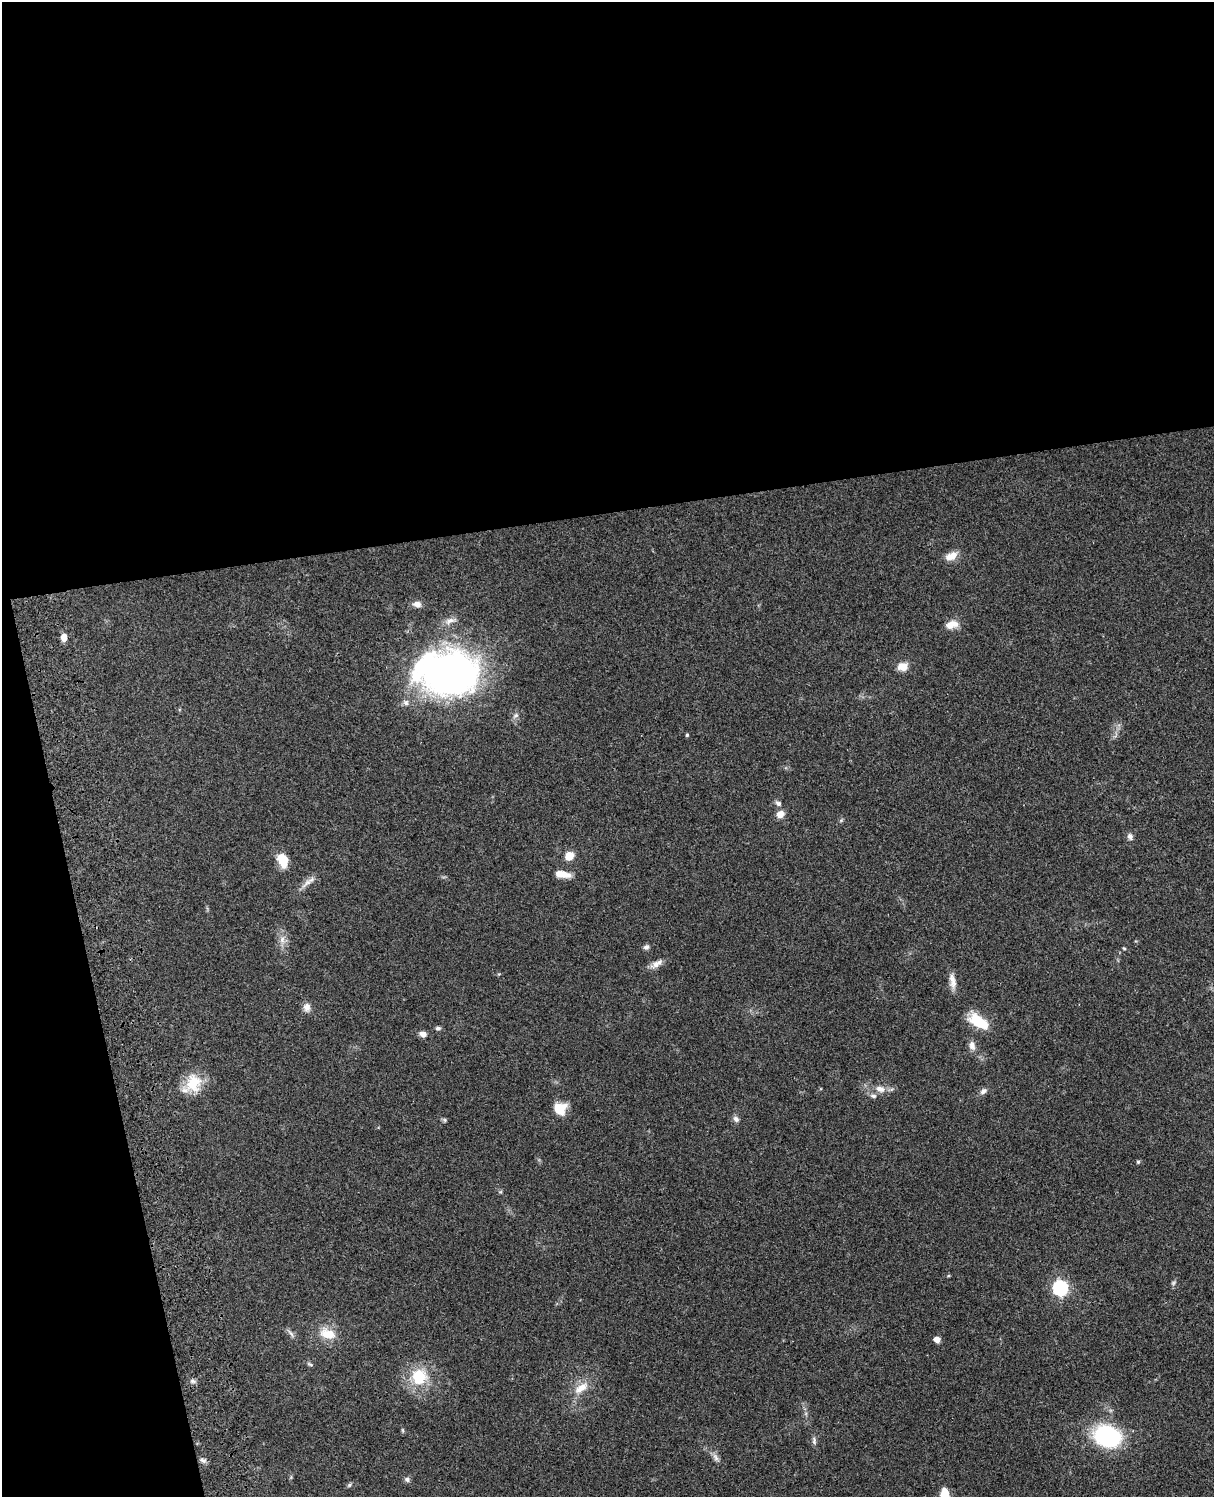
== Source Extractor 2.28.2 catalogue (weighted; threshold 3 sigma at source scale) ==
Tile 1 of 4 x 3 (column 1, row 1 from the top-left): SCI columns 121-1332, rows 3268-4762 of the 5086 x 4926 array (HDU 1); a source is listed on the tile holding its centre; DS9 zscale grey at full resolution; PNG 1216 x 1499 px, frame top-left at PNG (2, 2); no overlay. Shown black and unused: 39% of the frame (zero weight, under 3 of 4 exposures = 6% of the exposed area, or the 3 px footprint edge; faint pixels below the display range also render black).
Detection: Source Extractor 2.28.2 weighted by HDU 2 'WHT'; one run over the whole footprint, this tile lists its part. Background 0.0961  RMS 0.0063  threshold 0.0282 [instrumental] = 3 sigma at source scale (4.5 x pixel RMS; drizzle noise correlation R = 1.50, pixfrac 1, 0.05/0.05 arcsec/px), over >= 5 px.
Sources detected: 52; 1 too faint to see at this stretch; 1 inside a brighter object's white glare — not listed; the other 50 listed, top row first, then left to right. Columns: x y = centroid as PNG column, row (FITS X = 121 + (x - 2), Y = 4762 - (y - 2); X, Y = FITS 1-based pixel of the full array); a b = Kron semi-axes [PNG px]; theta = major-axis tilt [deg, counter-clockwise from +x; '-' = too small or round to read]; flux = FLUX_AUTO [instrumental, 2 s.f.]
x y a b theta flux
951 556 15 8 23 6.8
417 604 10 7 -12 3.5
450 621 18 7 16 4.2
952 624 16 9 17 6.3
64 637 7 6 - 5.1
903 667 13 10 4 5.8
448 673 55 39 -2 300
406 702 8 7 - 2.2
687 735 4 4 - 0.72
778 803 9 6 -33 1.9
780 814 8 7 - 5.4
1130 836 9 7 -66 2.1
569 856 10 8 45 6.8
283 862 12 11 - 9.4
562 874 19 7 -9 6.9
307 883 19 6 39 4.2
282 939 11 7 79 3.6
646 947 7 6 - 1.7
1124 948 5 4 - 0.64
656 964 18 7 32 4.2
952 981 21 8 -82 5
307 1007 11 9 88 3.8
978 1021 26 13 -35 17
438 1028 7 5 -4 1.4
423 1034 9 7 -15 3
972 1045 13 8 -73 3.6
193 1083 24 20 66 17
880 1089 13 8 -15 5
983 1091 10 6 37 2.4
873 1096 10 6 -7 1.9
560 1109 15 13 9 10
736 1119 9 6 -42 2.1
445 1120 6 5 - 0.97
1138 1162 5 5 - 0.87
1060 1288 7 6 - 130
291 1333 15 4 -50 2
327 1334 22 13 -17 12
937 1339 5 4 - 6.4
310 1364 10 3 -25 1
419 1377 22 21 - 22
193 1381 7 5 -21 1.6
581 1388 24 10 36 9
402 1430 6 4 -71 0.76
1107 1436 22 17 -21 75
814 1441 12 5 -84 1.8
716 1457 13 6 -59 2.7
203 1460 10 6 -25 1.9
407 1479 7 6 - 1.7
349 1485 7 5 46 1
945 1493 13 10 -77 8.3
Isophote crosses this tile's border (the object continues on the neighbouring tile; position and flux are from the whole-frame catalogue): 1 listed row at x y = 945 1493